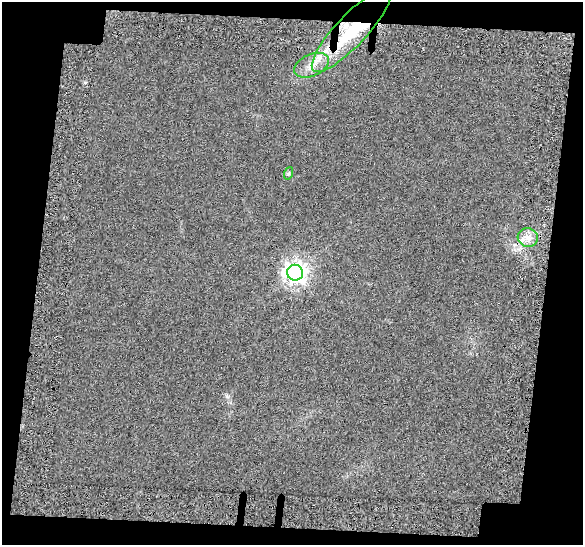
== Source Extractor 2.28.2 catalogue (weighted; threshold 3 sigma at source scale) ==
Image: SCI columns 37-617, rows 68-610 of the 654 x 677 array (HDU 1 of 3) = the unmasked area's bounding box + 8 px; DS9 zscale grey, full resolution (1 PNG px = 1 image px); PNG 585 x 547 px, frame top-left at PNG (2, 2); each listed source drawn as its Kron ellipse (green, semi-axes under 4 px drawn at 4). Shown black and unused: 19% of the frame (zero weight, under 3 of 6 exposures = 22% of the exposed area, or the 3 px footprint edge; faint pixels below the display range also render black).
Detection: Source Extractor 2.28.2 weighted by HDU 2 'WHT'. Background 0.0165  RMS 0.0045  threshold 0.0185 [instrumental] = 3 sigma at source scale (4.09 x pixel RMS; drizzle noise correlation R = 1.36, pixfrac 0.8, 0.0396/0.0396 arcsec/px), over >= 5 px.
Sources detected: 7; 1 inside a brighter object's white glare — neither listed nor drawn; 1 inside a brighter listed object's ellipse — not listed separately; the other 5 listed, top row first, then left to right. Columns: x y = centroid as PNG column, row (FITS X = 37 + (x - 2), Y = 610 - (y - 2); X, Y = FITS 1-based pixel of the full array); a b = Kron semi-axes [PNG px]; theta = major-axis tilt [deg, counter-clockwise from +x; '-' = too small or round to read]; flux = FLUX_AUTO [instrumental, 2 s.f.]
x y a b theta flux
351 30 55 15 47 29
312 65 18 11 24 4.8
289 173 6 4 71 0.57
528 237 10 9 - 3.3
295 273 8 8 - 280
Overlapping masked pixels (flux is a lower limit): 1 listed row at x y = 351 30